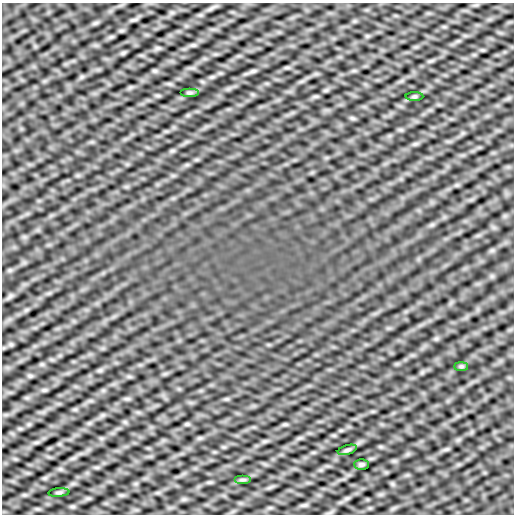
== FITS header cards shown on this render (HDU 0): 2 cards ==
NAXIS1  =                  512
NAXIS2  =                  512

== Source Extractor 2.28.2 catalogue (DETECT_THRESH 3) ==
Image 512 x 512 px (HDU 0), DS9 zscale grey, 1 PNG px = 1 image px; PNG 516 x 516 px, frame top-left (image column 1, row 512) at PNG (2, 3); each listed source drawn as its Kron ellipse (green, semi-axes under 4 px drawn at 4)
Background 0.00235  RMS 0.41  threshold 1.22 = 3 sigma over >= 5 px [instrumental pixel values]
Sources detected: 7; all 7 listed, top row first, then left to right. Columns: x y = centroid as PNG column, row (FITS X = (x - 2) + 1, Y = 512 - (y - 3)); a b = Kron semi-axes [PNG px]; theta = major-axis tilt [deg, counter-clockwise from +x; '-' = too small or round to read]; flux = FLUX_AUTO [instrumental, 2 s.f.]
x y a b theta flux
189 93 9 4 0 50
414 96 9 4 0 36
461 366 7 4 0 42
347 450 10 4 17 55
362 464 7 5 0 48
243 480 8 4 0 42
59 492 10 4 5 43